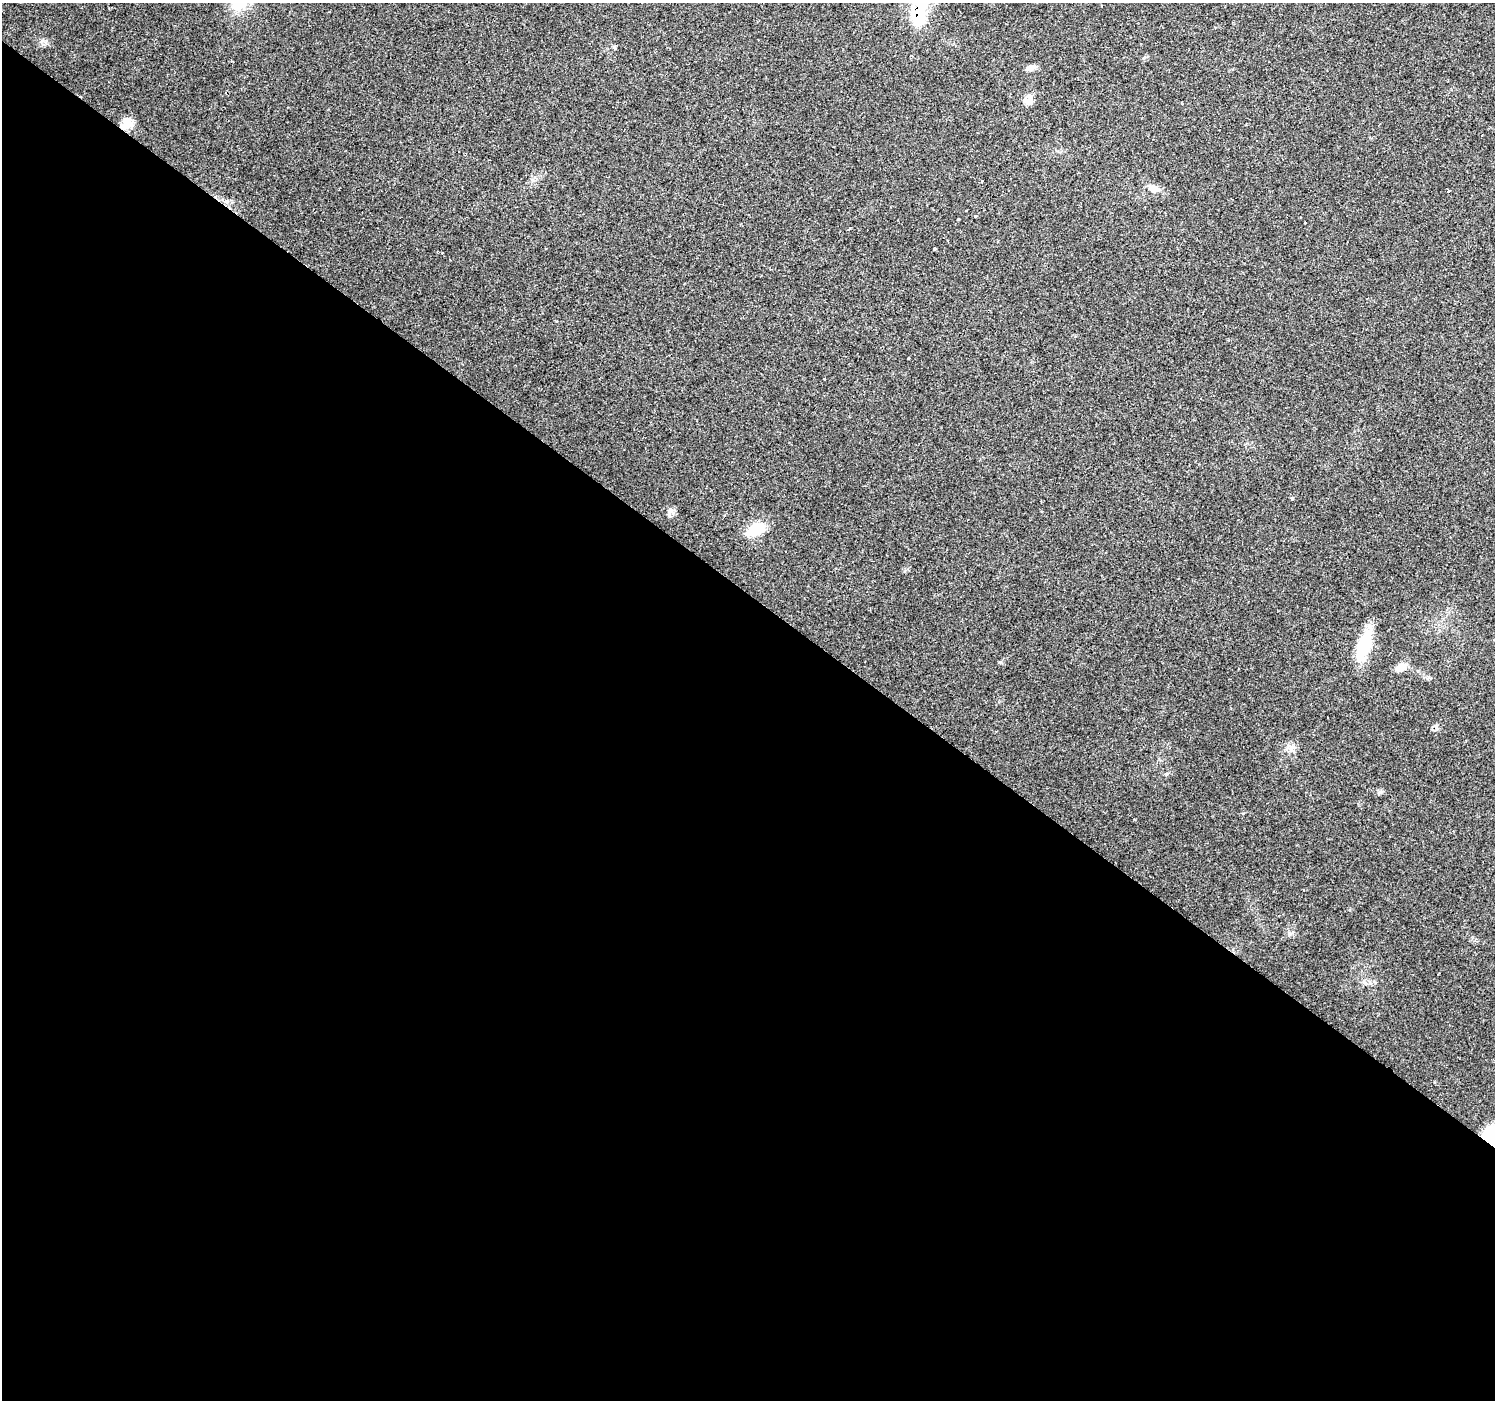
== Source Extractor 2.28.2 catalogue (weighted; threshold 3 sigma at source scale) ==
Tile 14 of 4 x 4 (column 2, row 4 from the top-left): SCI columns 1494-2986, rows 175-1572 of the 5976 x 6010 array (HDU 1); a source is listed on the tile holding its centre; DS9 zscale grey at full resolution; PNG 1497 x 1402 px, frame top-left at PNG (2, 3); no overlay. Shown black and unused: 58% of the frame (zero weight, under 2 of 3 exposures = <1% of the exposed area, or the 3 px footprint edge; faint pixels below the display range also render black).
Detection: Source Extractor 2.28.2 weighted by HDU 2 'WHT'; one run over the whole footprint, this tile lists its part. Background 0.0614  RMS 0.0046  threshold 0.0205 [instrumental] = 3 sigma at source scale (4.5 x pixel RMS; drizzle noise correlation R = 1.50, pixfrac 1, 0.0396/0.0396 arcsec/px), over >= 5 px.
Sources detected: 25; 3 cosmic-ray / hot-pixel residue — not listed; the other 22 listed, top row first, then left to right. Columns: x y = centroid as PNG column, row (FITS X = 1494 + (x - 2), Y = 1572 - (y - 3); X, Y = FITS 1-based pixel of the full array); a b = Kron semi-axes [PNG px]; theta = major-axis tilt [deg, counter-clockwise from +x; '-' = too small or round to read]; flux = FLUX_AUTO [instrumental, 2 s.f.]
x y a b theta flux
919 10 36 15 84 26
615 48 4 3 - 1.7
1030 68 14 6 15 2.4
1029 99 14 9 51 3.6
127 121 21 12 -39 5
1154 188 16 8 -16 3
1449 191 3 3 - 6.3
966 210 3 3 - 1.2
975 216 3 3 - 1.9
958 219 3 3 - 1.7
850 228 4 3 - 11
934 248 3 3 - 1
908 358 3 3 - 3.3
1292 498 4 3 - 0.72
670 511 10 7 69 1.8
755 529 24 13 27 11
1364 645 37 14 74 16
1400 667 14 9 25 3.8
1436 727 10 6 -52 1.5
1292 748 9 7 81 2.2
1289 934 6 6 - 1
1490 1142 30 24 58 37
Overlapping masked pixels (flux is a lower limit): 3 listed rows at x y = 919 10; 1436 727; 1490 1142
Isophote crosses this tile's border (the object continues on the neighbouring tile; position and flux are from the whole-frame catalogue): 2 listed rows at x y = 919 10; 1490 1142
Unlisted compact peaks at least as high as the median listed source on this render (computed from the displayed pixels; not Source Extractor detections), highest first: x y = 1000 662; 1380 792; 42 41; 905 571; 1166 774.